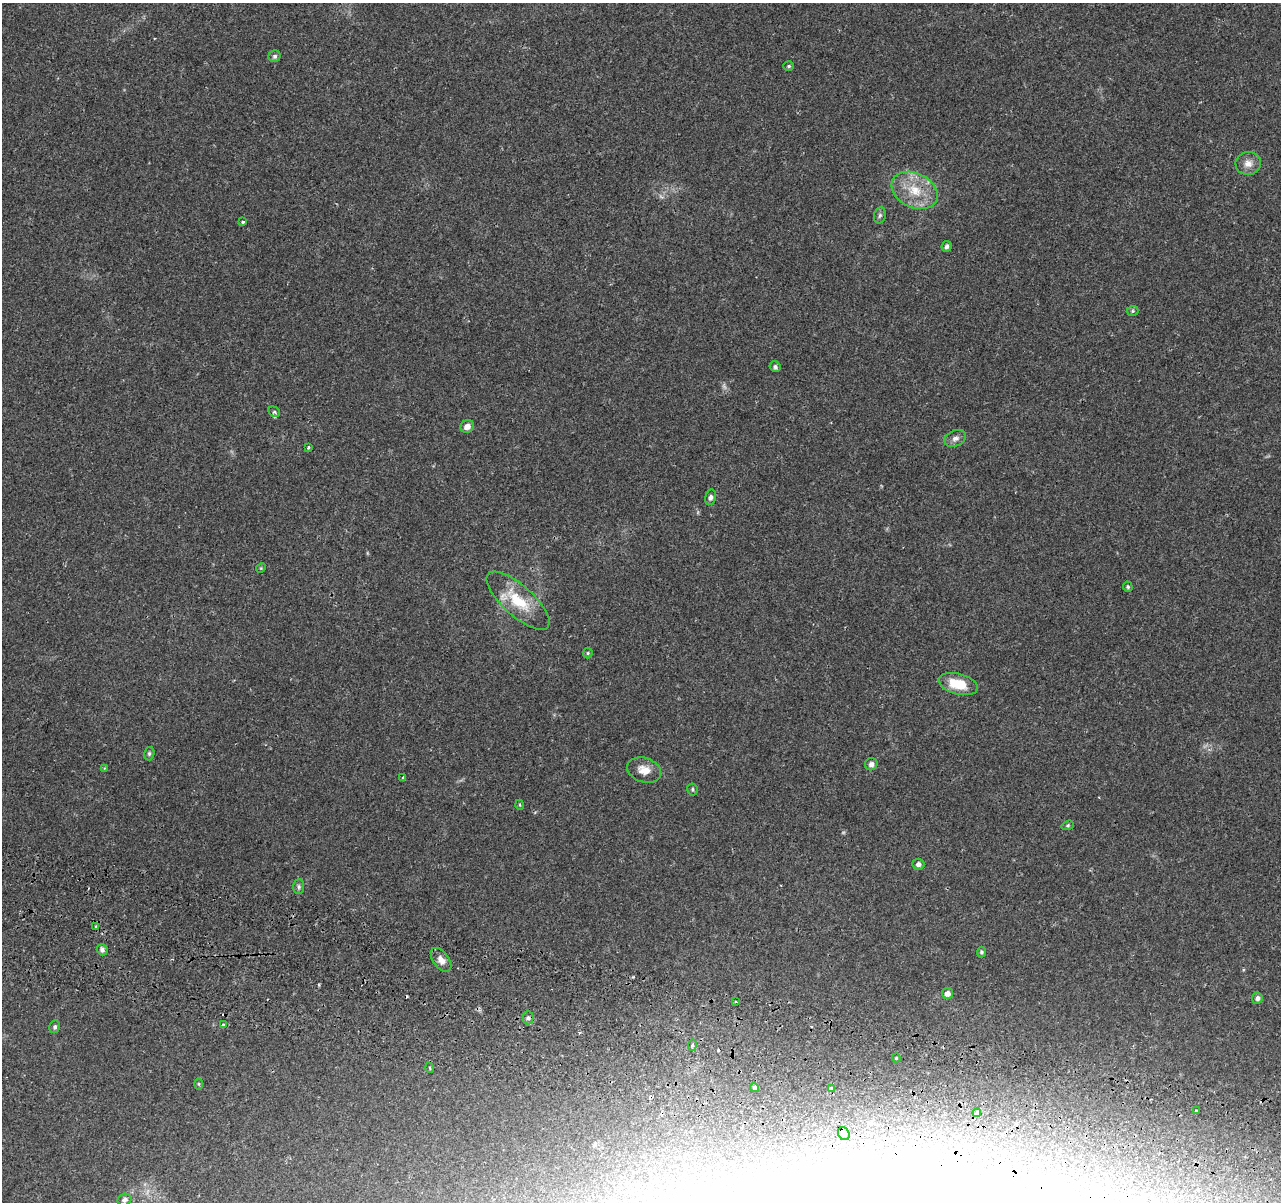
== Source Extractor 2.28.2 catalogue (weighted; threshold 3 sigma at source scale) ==
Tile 6 of 4 x 4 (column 2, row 2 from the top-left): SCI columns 1295-2573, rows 2674-3873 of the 5156 x 5407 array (HDU 1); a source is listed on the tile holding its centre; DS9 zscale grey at full resolution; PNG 1283 x 1204 px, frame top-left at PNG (2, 3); each listed source drawn as its Kron ellipse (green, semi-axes under 4 px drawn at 4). Shown black and unused: <1% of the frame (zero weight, under 2 of 3 exposures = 3% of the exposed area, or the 3 px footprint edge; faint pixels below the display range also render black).
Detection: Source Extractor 2.28.2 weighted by HDU 2 'WHT'; one run over the whole footprint, this tile lists its part. Background 0.117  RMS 0.0067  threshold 0.0302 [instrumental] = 3 sigma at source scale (4.5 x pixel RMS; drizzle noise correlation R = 1.50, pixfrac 1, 0.0396/0.0396 arcsec/px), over >= 5 px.
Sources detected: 58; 1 too faint to see at this stretch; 2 inside a brighter object's white glare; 6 cosmic-ray / hot-pixel residue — neither listed nor drawn; the other 49 listed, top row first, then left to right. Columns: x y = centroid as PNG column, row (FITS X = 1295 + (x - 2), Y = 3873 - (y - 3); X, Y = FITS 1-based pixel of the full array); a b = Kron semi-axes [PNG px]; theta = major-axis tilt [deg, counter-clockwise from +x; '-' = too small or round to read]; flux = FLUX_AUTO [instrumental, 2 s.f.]
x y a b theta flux
274 56 6 5 - 1.6
789 66 5 4 - 0.9
1248 163 12 11 - 5.7
915 190 24 17 -26 20
880 215 8 6 73 1.6
243 222 3 3 - 1.5
947 246 5 5 - 1.6
1133 311 6 5 - 1.1
775 367 5 5 - 1.6
274 412 6 4 -28 1.1
467 426 7 6 - 4.3
955 438 11 7 25 3.2
308 447 3 3 - 1.8
711 497 8 5 77 1.9
261 568 5 4 - 0.74
1128 587 5 4 - 0.97
518 601 40 15 -42 25
588 653 5 5 - 0.82
958 684 20 10 -14 18
149 754 7 5 76 1.3
871 764 6 6 - 2.4
104 768 3 3 - 0.65
644 770 17 12 -18 8.4
403 778 4 3 - 0.74
692 789 6 5 - 1.1
520 805 5 3 - 0.62
1068 825 6 4 18 1
918 864 6 5 - 2.1
299 887 7 5 88 1.5
96 927 3 3 - 1
102 950 6 5 - 2.1
982 952 5 4 - 1.3
441 960 13 7 -53 5
947 993 6 5 - 3.6
1257 998 5 5 - 2
736 1002 3 2 - 1.3
528 1018 6 5 - 1.5
223 1025 3 3 - 1.6
55 1027 6 5 - 1.4
692 1045 6 3 82 0.89
896 1058 4 4 - 0.76
430 1068 5 3 - 0.62
199 1084 6 4 -89 0.72
754 1088 4 4 - 1.2
831 1088 3 3 - 2.8
1196 1111 3 2 - 0.74
977 1113 4 3 - 0.86
844 1134 7 5 -63 1.8
124 1200 7 6 - 2